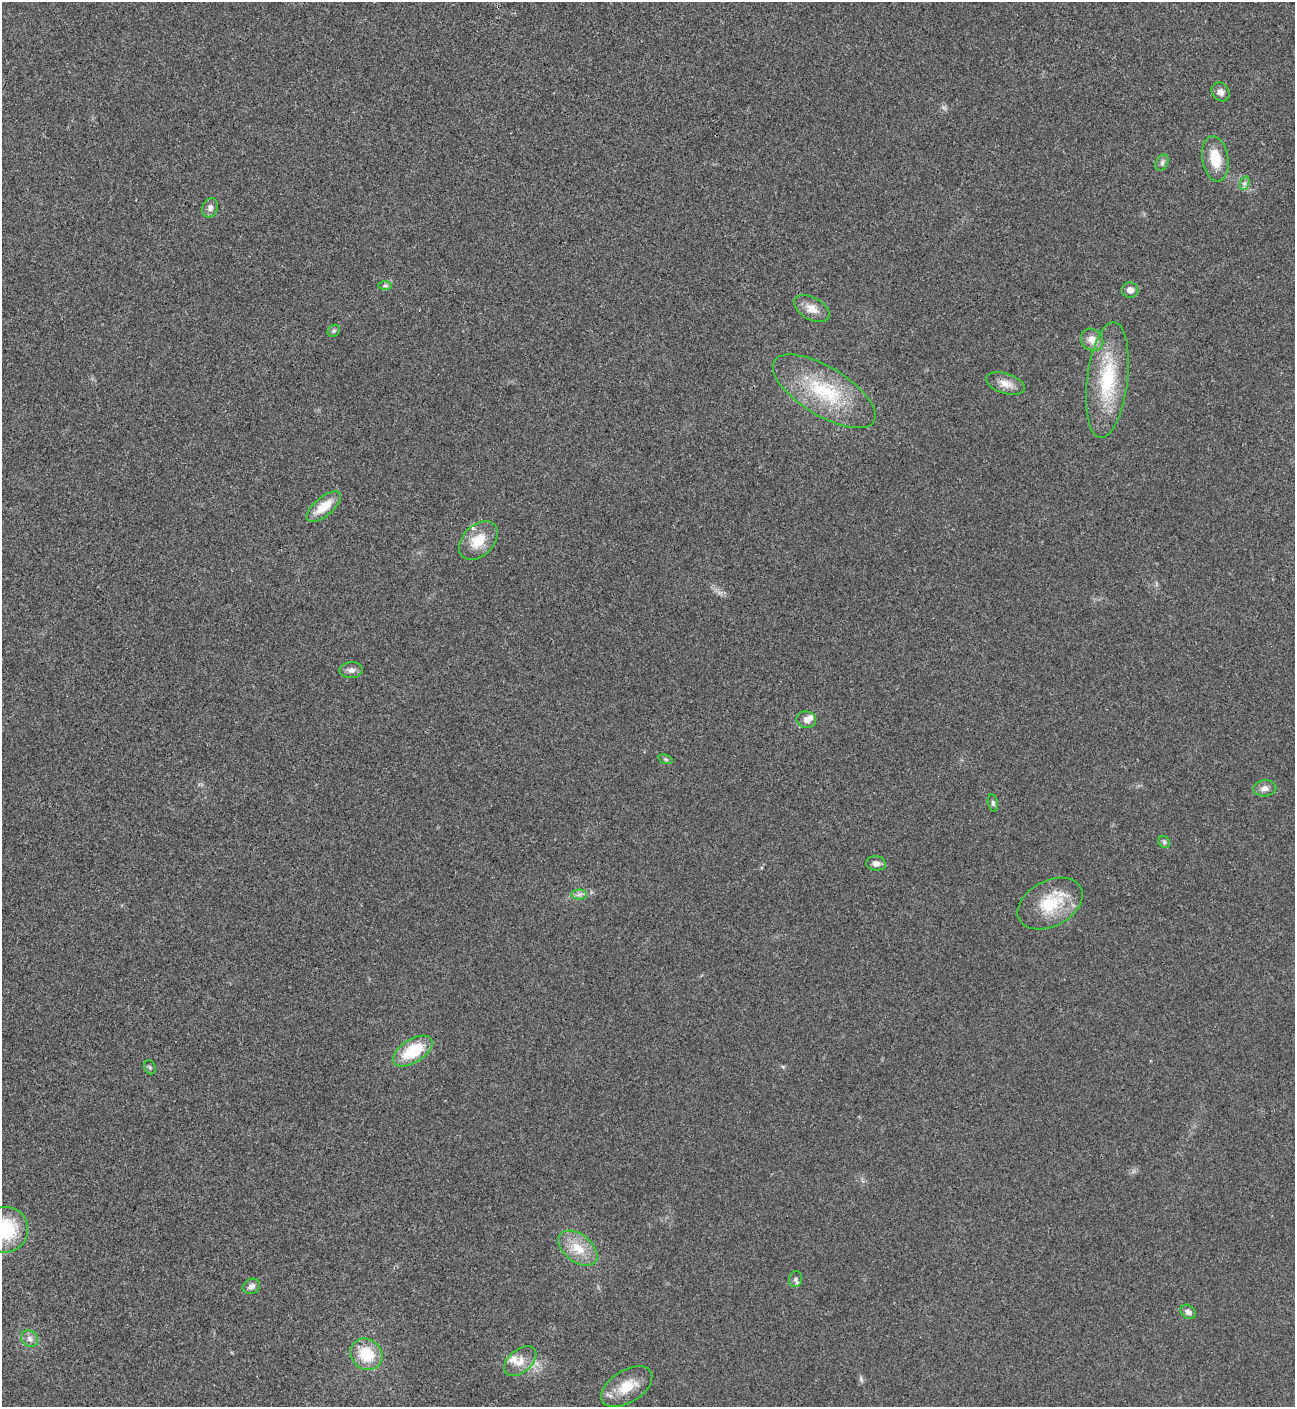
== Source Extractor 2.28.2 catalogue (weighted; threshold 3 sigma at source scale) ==
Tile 11 of 4 x 4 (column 3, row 3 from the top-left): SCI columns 2883-4175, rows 1410-2814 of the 5625 x 5637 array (HDU 1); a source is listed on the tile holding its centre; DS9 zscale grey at full resolution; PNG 1297 x 1409 px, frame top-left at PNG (2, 2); each listed source drawn as its Kron ellipse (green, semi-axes under 4 px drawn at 4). Shown black and unused: <1% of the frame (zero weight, under 3 of 4 exposures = <1% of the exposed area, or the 3 px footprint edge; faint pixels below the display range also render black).
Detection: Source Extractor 2.28.2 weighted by HDU 2 'WHT'; one run over the whole footprint, this tile lists its part. Background 0.0192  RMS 0.0056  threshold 0.0252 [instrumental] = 3 sigma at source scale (4.5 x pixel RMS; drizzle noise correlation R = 1.50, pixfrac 1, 0.05/0.05 arcsec/px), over >= 5 px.
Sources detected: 37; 2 inside a brighter listed object's ellipse — not listed separately; the other 35 listed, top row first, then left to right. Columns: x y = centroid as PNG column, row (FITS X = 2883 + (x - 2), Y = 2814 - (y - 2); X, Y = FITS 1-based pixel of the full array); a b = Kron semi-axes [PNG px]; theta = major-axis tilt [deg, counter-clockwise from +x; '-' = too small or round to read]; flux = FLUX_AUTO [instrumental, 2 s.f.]
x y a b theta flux
1221 92 10 8 -51 2.7
1215 159 23 13 -80 13
1162 162 9 5 64 1.5
1245 183 7 4 71 1.4
210 208 10 7 66 2.6
385 285 7 4 0 1.1
1130 290 8 8 - 3.3
812 309 19 11 -29 6.1
334 331 6 5 - 1
1092 340 12 10 -44 5.2
1107 380 58 20 83 37
1005 383 20 10 -17 5.6
824 391 58 24 -32 42
324 507 21 9 40 11
478 540 23 15 45 13
351 670 11 8 5 2.4
806 720 9 8 - 4
666 759 7 4 -20 0.96
1265 788 11 8 2 2.9
993 803 8 5 -76 1.2
1164 842 6 5 - 1
876 863 10 7 -5 2.5
579 895 7 5 1 1.6
1050 904 35 22 28 24
413 1051 22 11 32 24
150 1067 7 5 -69 0.96
5 1230 23 22 - 33
578 1248 22 13 -38 12
795 1279 8 6 74 1.7
251 1286 9 7 24 2.3
1188 1312 8 6 -39 2.6
30 1339 9 7 -48 2.4
366 1354 17 14 -42 18
520 1361 19 11 40 6.7
627 1387 28 16 32 13
Isophote crosses this tile's border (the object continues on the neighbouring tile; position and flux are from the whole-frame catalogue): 1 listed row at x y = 5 1230